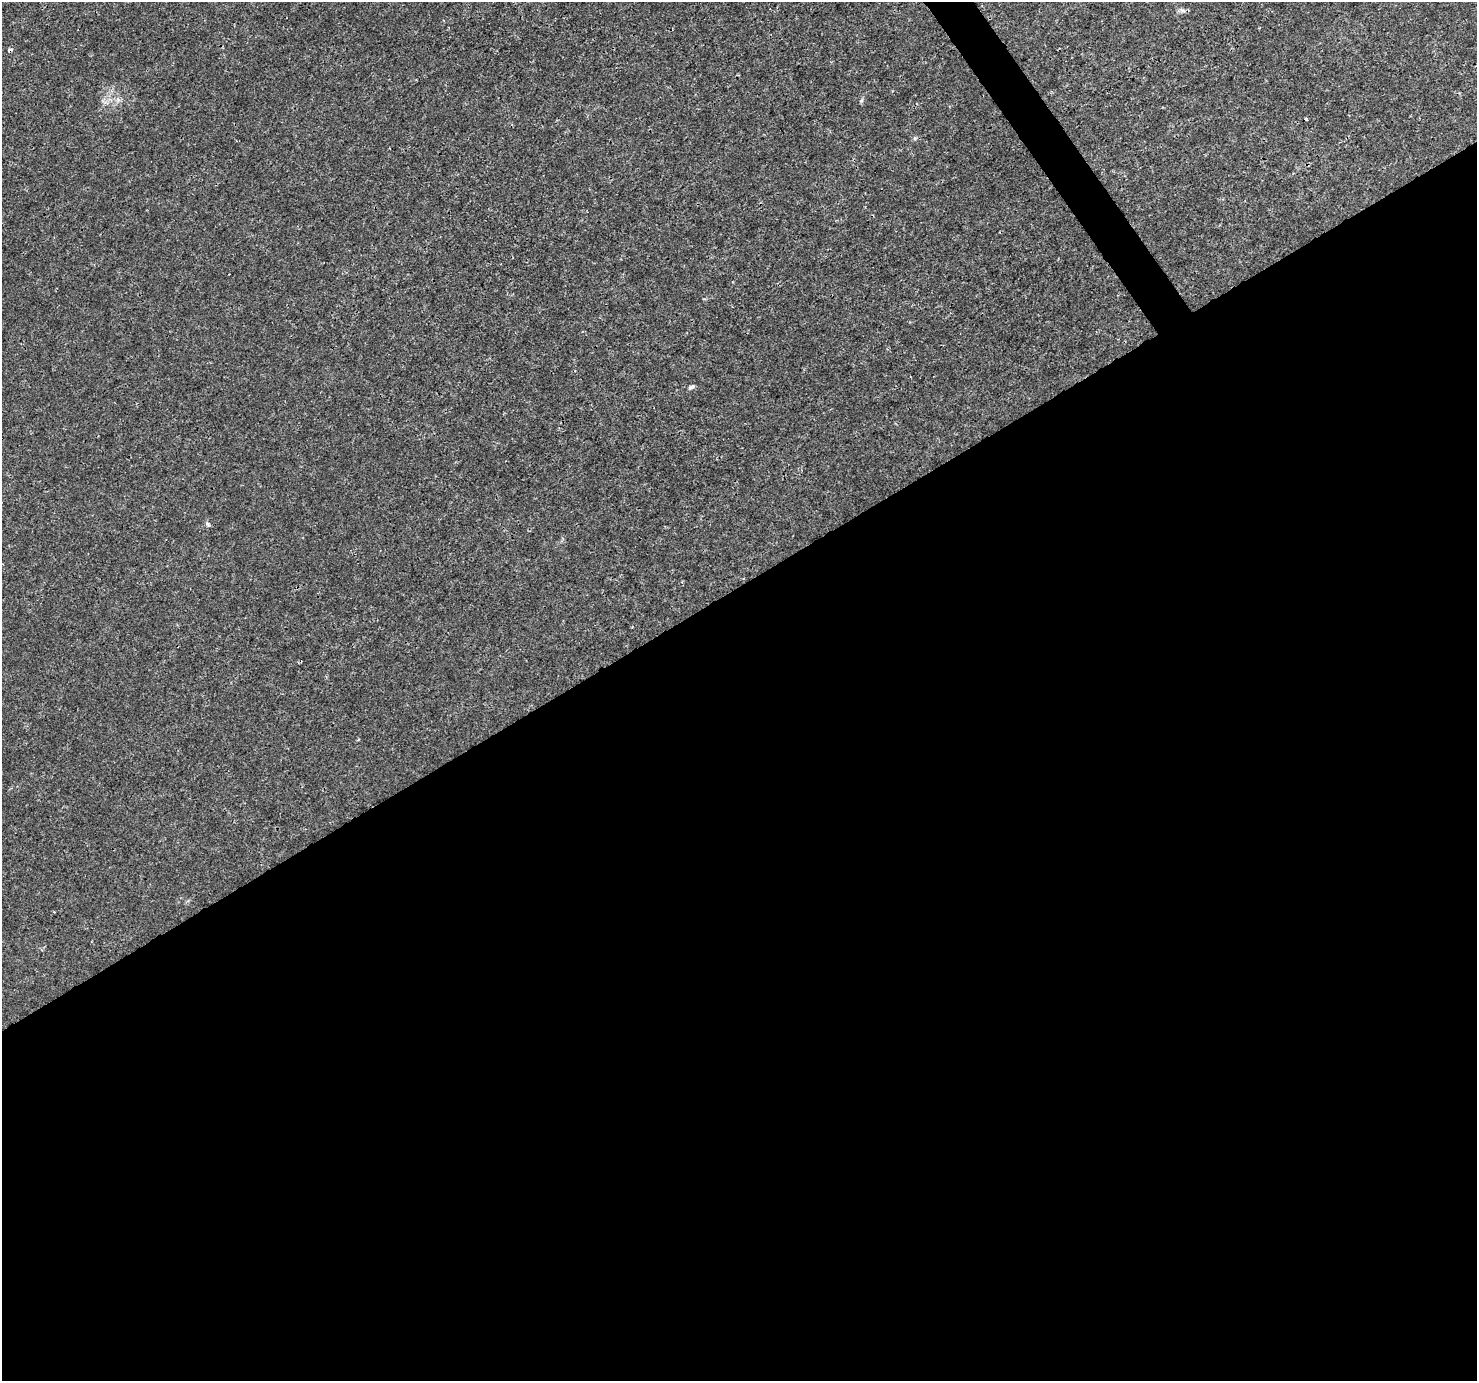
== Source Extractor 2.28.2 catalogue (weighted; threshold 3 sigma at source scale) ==
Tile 15 of 4 x 4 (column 3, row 4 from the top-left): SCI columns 2955-4429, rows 183-1561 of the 5904 x 5819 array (HDU 1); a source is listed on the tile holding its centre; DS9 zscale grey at full resolution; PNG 1479 x 1383 px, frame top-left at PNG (2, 2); no overlay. Shown black and unused: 58% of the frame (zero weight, under 3 of 4 exposures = <1% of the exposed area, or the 3 px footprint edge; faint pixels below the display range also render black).
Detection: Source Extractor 2.28.2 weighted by HDU 2 'WHT'; one run over the whole footprint, this tile lists its part. Background 0.00285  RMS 0.0011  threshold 0.00475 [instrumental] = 3 sigma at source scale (4.5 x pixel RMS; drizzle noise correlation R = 1.50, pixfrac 1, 0.0396/0.0396 arcsec/px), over >= 5 px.
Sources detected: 6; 1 cosmic-ray / hot-pixel residue — not listed; the other 5 listed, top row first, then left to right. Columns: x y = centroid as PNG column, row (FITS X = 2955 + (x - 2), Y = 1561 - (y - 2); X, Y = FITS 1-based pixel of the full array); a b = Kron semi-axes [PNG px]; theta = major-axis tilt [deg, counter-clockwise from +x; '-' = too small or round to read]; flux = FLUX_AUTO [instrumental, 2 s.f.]
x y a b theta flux
1183 10 10 5 -21 0.3
118 100 7 4 -73 0.24
915 138 6 4 44 0.16
691 387 8 5 28 0.31
208 524 7 4 -46 0.18